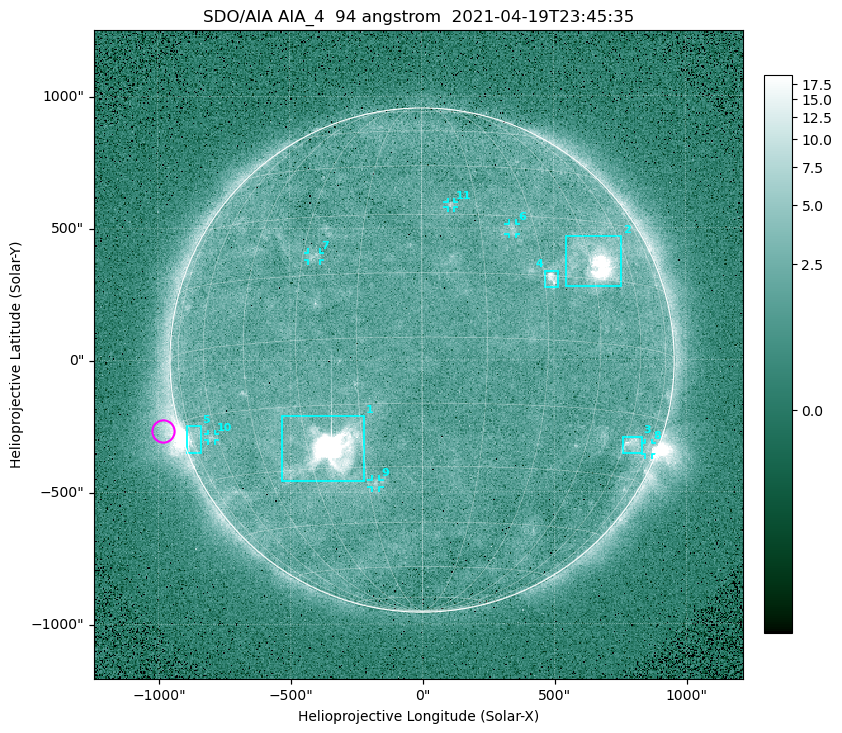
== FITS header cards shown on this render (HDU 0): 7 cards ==
TELESCOP= 'SDO/AIA '
INSTRUME= 'AIA_4   '
WAVELNTH=                   94
WAVEUNIT= 'angstrom'
DATE-OBS= '2021-04-19T23:45:35.12'
CTYPE1  = 'HPLN-TAN'
CTYPE2  = 'HPLT-TAN'

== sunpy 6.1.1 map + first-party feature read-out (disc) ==
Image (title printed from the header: SDO/AIA AIA_4  94 angstrom  2021-04-19T23:45:35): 512 x 512 px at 4.8 arcsec/px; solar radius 955 arcsec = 199 px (full disc in frame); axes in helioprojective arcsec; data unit not stated in the header (colour bar unlabelled)
Orientation: roll -0.138 deg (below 1 deg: not rotated)
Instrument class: DISC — disc imager (sunpy class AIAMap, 94 A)
Bright regions (active regions / flare kernels): reference = the median radial profile (limb darkening/brightening removed); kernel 5 px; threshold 5 sigma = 2.59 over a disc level ~1.79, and >= 1.15x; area >= 9 px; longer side >= 5 px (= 24 arcsec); searched inside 0.97 R_sun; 11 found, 11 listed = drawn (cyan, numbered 1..; 6 of them under ~33 arcsec drawn as corner ticks so the feature stays visible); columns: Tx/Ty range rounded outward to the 10 arcsec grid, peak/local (2 s.f.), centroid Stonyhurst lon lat
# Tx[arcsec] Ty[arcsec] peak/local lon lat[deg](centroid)
1 -540..-220 -460..-210 2267 -24 -26
2 540..760 280..470 43 +47 +19
3 760..830 -360..-290 4.6 +64 -22
4 460..520 270..340 7.2 +32 +14
5 -900..-840 -350..-250 6 -73 -19
6 330..360 470..520 3 +24 +26
7 -430..-380 380..410 3 -27 +20
8 840..870 -360..-310 3.2 +75 -22
9 -190..-160 -480..-450 3.1 -13 -34
10 -810..-780 -300..-280 2.9 -63 -20
11 100..130 580..600 2.9 +8 +33
Off-limb structures (1.02-1.3 R_sun): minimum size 50 px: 6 found; the strongest spans PA ~85..115 deg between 1.02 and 1.22 R_sun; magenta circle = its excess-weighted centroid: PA ~105 deg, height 1.06 R_sun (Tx ~-980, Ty ~-270 arcsec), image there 4.7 x the reference